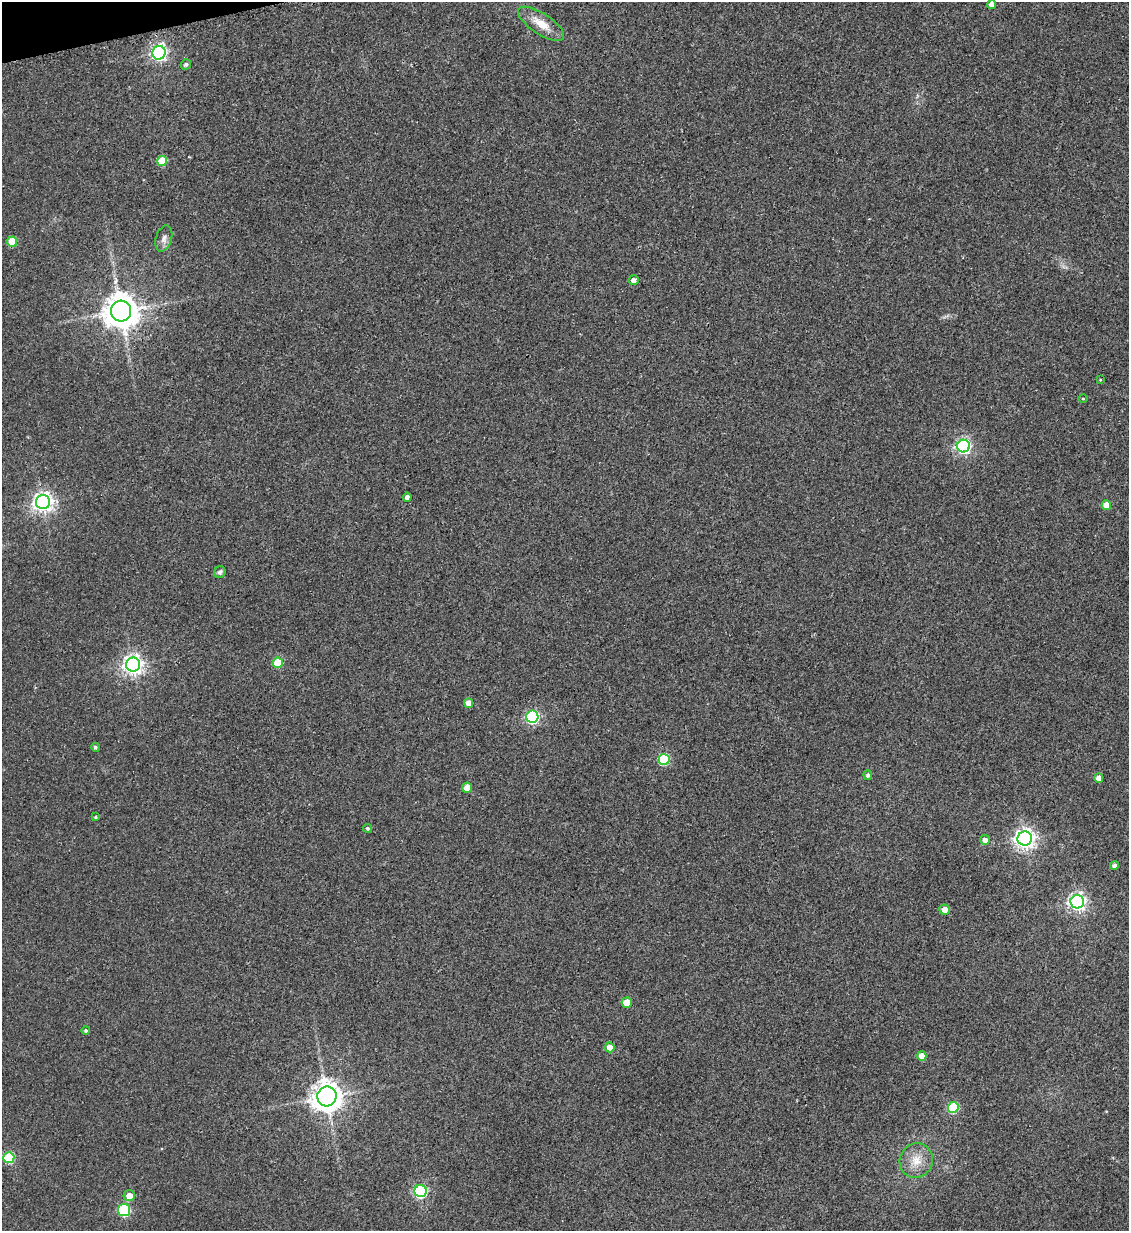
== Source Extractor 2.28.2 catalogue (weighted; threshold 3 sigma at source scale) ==
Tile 11 of 4 x 4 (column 3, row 3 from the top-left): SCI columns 2403-3529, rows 1242-2470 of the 4909 x 4937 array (HDU 1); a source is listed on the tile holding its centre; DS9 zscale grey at full resolution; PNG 1131 x 1233 px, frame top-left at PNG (2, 2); each listed source drawn as its Kron ellipse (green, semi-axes under 4 px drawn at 4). Shown black and unused: <1% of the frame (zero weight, under 2 of 3 exposures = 1% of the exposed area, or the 3 px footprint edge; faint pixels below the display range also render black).
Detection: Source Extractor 2.28.2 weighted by HDU 2 'WHT'; one run over the whole footprint, this tile lists its part. Background 0.0794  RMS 0.0076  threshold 0.0344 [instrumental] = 3 sigma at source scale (4.5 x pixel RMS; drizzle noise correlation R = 1.50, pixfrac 1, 0.05/0.05 arcsec/px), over >= 5 px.
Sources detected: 43; all 43 listed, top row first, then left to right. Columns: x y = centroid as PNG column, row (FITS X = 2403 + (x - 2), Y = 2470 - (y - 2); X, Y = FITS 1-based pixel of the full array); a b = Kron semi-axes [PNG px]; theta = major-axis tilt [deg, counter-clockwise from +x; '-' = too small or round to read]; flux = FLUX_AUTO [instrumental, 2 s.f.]
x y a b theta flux
992 4 4 4 - 4.6
541 24 27 10 -33 13
159 53 7 6 - 220
186 64 5 5 - 1.9
162 161 5 5 - 24
164 238 13 8 74 4.1
12 242 5 5 - 23
633 280 5 5 - 3.4
121 311 10 10 - 1500
1100 380 3 2 - 0.63
1083 398 5 3 - 0.6
963 446 6 6 - 190
407 497 4 4 - 3.7
43 502 7 7 - 400
1106 505 5 5 - 10
220 572 6 5 - 2.1
278 663 5 5 - 27
133 665 7 7 - 410
469 703 5 4 - 6.4
532 717 6 6 - 130
95 747 4 4 - 1.5
664 759 5 5 - 58
868 775 4 4 - 1.9
1099 778 4 4 - 6.5
467 788 5 5 - 15
95 817 3 3 - 0.98
367 828 4 4 - 1.3
1025 839 7 7 - 420
985 840 5 5 - 3.9
1114 865 4 4 - 2.2
1077 902 6 6 - 290
945 909 5 5 - 7
627 1003 5 5 - 16
86 1030 4 4 - 1.1
610 1047 5 5 - 6.8
922 1056 5 4 - 6.8
327 1096 10 9 - 910
953 1107 5 5 - 56
9 1157 5 5 - 58
916 1161 17 16 - 13
421 1191 6 6 - 120
129 1196 6 5 - 6.7
124 1210 6 6 - 59